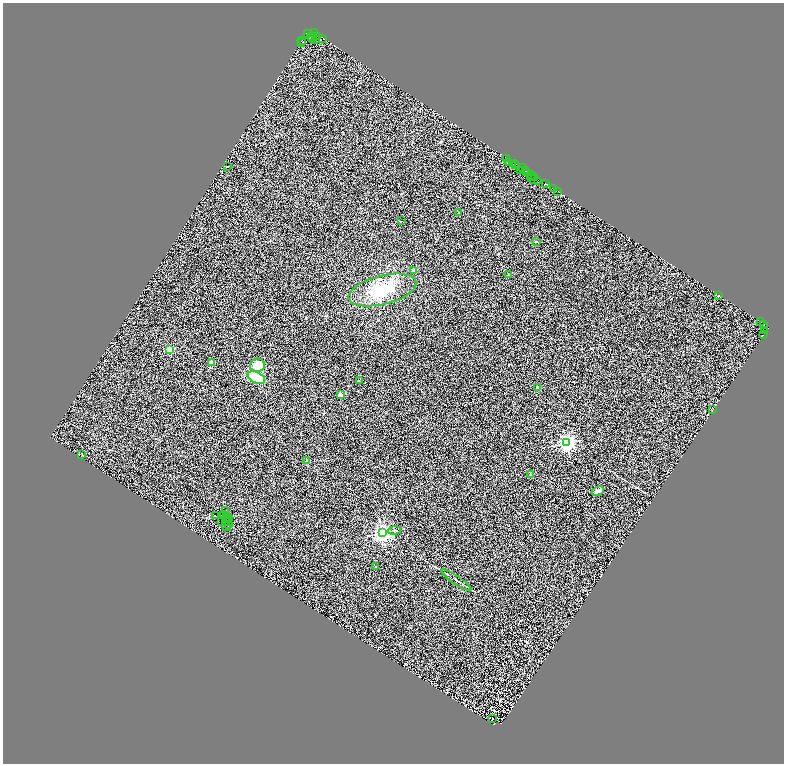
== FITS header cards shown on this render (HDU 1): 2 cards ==
NAXIS1  =                 1563
NAXIS2  =                 1523

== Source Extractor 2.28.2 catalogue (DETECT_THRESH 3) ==
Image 1563 x 1523 px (HDU 1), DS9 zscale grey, zoomed out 1/2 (1 PNG px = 2 x 2 image px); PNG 786 x 766 px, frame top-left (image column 2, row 1522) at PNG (3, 3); each listed source drawn as its Kron ellipse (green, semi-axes under 4 px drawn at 4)
Background 0.389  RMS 0.32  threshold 0.964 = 3 sigma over >= 5 px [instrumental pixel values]
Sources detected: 106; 42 cannot appear on this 1/2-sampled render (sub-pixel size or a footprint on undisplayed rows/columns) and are neither listed nor drawn; the other 64 listed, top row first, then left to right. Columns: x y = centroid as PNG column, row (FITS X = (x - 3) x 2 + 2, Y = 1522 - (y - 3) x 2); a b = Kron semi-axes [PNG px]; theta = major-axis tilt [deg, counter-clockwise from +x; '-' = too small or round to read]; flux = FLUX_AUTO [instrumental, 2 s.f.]
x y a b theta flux
314 32 3 3 - 6400
308 34 2 1 - 700
318 36 3 2 - 13
311 37 4 2 - 7800
323 38 3 2 - 1900
312 39 4 2 - 4000
315 39 4 1 - 870
302 40 3 1 - 290
301 43 3 2 - 2900
507 158 2 2 - 830
508 162 3 1 - 96
512 163 2 2 - 630
514 163 2 1 - 260
515 166 2 2 - 630
227 167 2 1 - 81
522 168 2 1 - 2400
521 171 3 1 - 270
525 171 3 3 - 450
526 173 2 1 - 140
532 175 4 1 - 680
534 177 2 1 - 180
534 179 7 1 -22 14
546 184 3 1 - 1400
553 189 2 1 - 220
558 191 2 1 - 71
459 213 4 3 - 49
401 221 2 2 - 24
536 241 2 2 - 21
414 270 2 2 - 740
508 274 2 2 - 20
382 290 35 14 14 2800
718 295 3 1 - 17
760 322 2 1 - 36
764 325 3 2 - 1100
764 330 4 1 - 44
764 334 3 1 - 58
170 349 3 3 - 3700
211 363 2 2 - 1700
257 365 7 6 - 790
256 377 9 5 -26 1700
359 380 2 2 - 19
538 387 2 2 - 430
341 395 2 2 - 810
713 409 2 2 - 23
566 443 3 3 - 33000
82 455 2 1 - 15
307 461 2 2 - 570
530 475 2 2 - 130
598 491 6 3 27 230
225 511 2 2 - 40
223 514 2 1 - 35
226 515 2 1 - 22
216 516 2 2 - 34
226 517 3 2 - 24
229 519 3 1 - 15
221 521 2 1 - 28
226 521 5 1 - 1.7
229 524 3 1 - 39
226 526 3 2 - 150
394 530 6 2 5 63
382 533 3 3 - 39000
375 567 2 2 - 100
456 580 17 2 -34 150
492 719 2 1 - 17
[42 sub-pixel or undisplayed-footprint detections neither listed nor drawn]